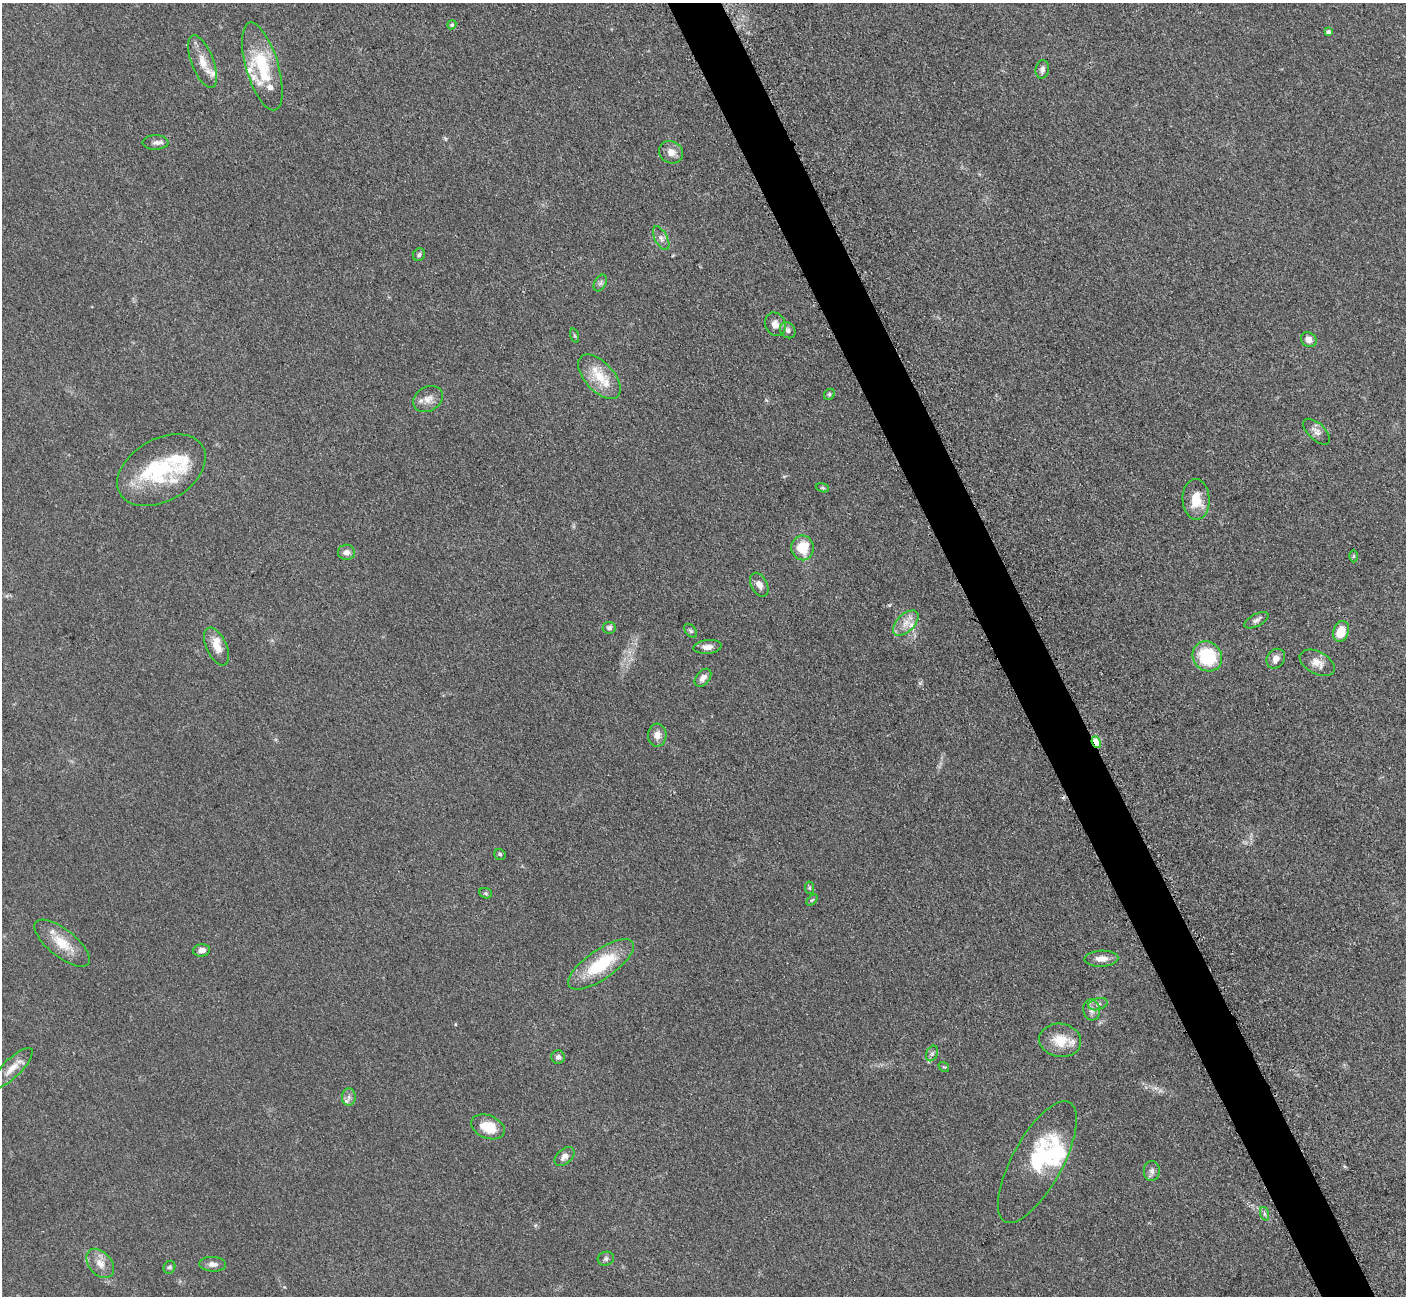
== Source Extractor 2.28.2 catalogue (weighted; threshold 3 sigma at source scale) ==
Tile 6 of 4 x 4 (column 2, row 2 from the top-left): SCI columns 1423-2826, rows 2885-4178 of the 5699 x 5661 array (HDU 1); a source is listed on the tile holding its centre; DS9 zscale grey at full resolution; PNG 1408 x 1298 px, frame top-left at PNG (2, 3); each listed source drawn as its Kron ellipse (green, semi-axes under 4 px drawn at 4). Shown black and unused: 4% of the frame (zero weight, under 3 of 5 exposures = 4% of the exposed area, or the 3 px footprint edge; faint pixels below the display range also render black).
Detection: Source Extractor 2.28.2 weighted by HDU 2 'WHT'; one run over the whole footprint, this tile lists its part. Background 0.0521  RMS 0.0055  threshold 0.0249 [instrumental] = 3 sigma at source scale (4.5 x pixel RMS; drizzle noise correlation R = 1.50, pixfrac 1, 0.05/0.05 arcsec/px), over >= 5 px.
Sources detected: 76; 1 inside a brighter object's white glare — neither listed nor drawn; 12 inside a brighter listed object's ellipse — not listed separately; the other 63 listed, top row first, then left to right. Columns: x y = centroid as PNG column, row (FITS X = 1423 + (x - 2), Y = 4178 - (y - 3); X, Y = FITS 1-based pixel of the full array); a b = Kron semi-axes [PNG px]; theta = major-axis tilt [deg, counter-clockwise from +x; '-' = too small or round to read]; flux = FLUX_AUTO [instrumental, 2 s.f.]
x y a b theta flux
452 25 5 4 - 0.82
1328 32 4 4 - 1.3
202 62 28 11 -69 8.6
262 66 45 16 -73 30
1042 69 9 6 80 2.2
156 142 13 7 1 2.5
671 152 12 10 -28 4.4
661 238 13 6 -62 2.5
419 255 6 6 - 1.3
600 283 9 5 60 1.5
775 324 12 10 -66 4
788 330 9 7 -50 2
574 335 7 3 -71 0.67
1309 340 8 7 - 3.4
599 377 27 14 -48 15
829 394 6 5 - 1
428 399 16 12 29 5.4
1317 432 16 8 -43 3.5
161 470 48 31 30 43
822 488 7 4 -19 0.81
1196 499 20 13 -88 12
802 548 12 11 - 15
346 552 8 8 - 2.7
1354 556 6 4 89 0.67
759 585 13 8 -61 3.9
1256 620 13 6 28 2.1
906 623 15 8 44 5.7
609 628 6 6 - 1.7
691 631 8 5 -48 1.1
1341 631 10 7 70 10
217 646 20 10 -65 7.3
707 647 14 7 5 3.8
1207 656 16 14 -50 30
1276 659 10 8 56 3.6
1317 663 19 11 -28 5.4
703 678 10 6 50 3
657 735 11 9 87 4.1
1096 742 6 4 -67 22
500 854 6 5 - 1
809 888 6 4 -83 0.77
486 893 6 5 - 0.85
812 900 6 4 44 0.69
62 943 34 13 -39 13
201 950 8 6 7 3.3
1101 959 17 8 2 5
601 964 39 14 35 32
1098 1004 10 6 16 2.1
1092 1010 10 8 -78 3.1
1060 1040 21 17 -9 12
932 1053 8 5 63 1.4
558 1057 7 7 - 1.8
944 1067 6 4 -39 0.68
12 1068 27 9 44 7.2
349 1097 9 7 86 2.2
488 1127 17 11 -22 13
564 1157 11 7 40 3.4
1037 1162 68 25 61 45
1152 1171 10 8 88 2.2
1265 1214 7 4 -71 1.2
606 1259 8 7 - 1.6
100 1263 17 11 -49 5.8
213 1264 13 7 -4 2.8
170 1267 7 5 59 1.2
Overlapping masked pixels (flux is a lower limit): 1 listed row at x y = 1096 742